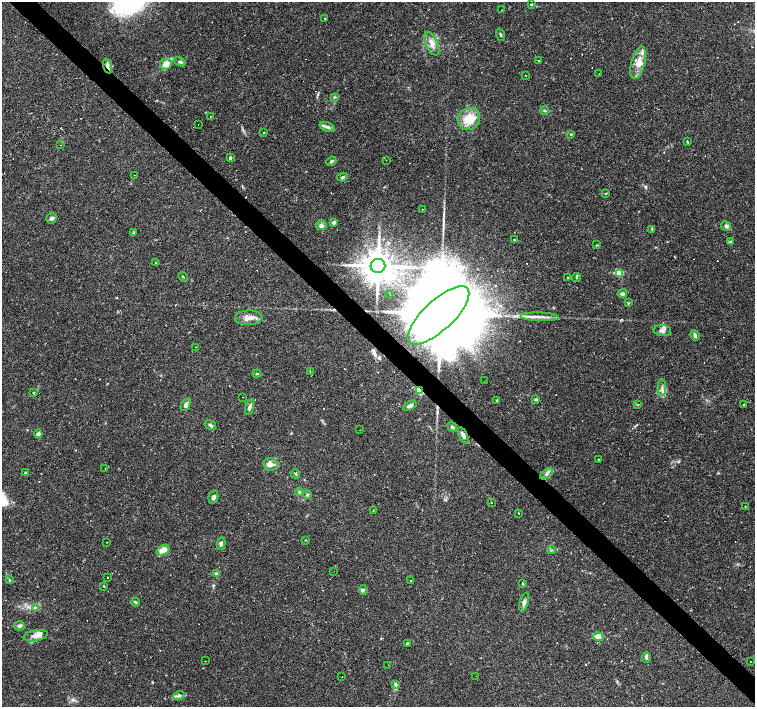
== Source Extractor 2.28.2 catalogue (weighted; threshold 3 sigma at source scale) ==
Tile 6 of 4 x 4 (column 2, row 2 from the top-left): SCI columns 1506-3010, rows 2973-4381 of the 6021 x 6009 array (HDU 1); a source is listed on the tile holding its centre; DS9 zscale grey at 2 x 2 block average (1 PNG px = mean of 2 x 2 image px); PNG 757 x 709 px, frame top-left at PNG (2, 2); each listed source drawn as its Kron ellipse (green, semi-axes under 4 px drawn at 4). Shown black and unused: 4% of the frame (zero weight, under 2 of 3 exposures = <1% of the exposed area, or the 3 px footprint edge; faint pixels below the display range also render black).
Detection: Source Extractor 2.28.2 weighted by HDU 2 'WHT'; one run over the whole footprint, this tile lists its part. Background 0.0388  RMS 0.0031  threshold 0.0141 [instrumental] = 3 sigma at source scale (4.5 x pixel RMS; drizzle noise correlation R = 1.50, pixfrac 1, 0.0396/0.0396 arcsec/px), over >= 5 px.
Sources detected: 165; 1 inside a brighter object's white glare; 43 cosmic-ray / hot-pixel residue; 1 long thin detection or spike segment (spike, bleed or trail) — neither listed nor drawn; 7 inside a brighter listed object's ellipse — not listed separately; the other 113 listed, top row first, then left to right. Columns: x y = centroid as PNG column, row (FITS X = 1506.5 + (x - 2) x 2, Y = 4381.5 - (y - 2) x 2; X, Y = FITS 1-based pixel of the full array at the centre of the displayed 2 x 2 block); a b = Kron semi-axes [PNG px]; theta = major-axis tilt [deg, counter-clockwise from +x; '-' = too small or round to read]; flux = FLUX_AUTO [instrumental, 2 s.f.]
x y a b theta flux
531 4 3 3 - 0.79
501 10 2 2 - 0.24
325 18 2 2 - 0.4
501 35 6 3 -69 1.1
432 43 13 6 -65 6.1
539 60 2 2 - 0.91
180 62 6 4 -21 1.5
638 63 17 6 75 8.3
166 64 6 5 - 8.1
107 66 8 3 -72 2.7
599 74 2 2 - 0.27
526 75 2 2 - 0.37
335 97 4 3 - 0.77
545 111 4 3 - 0.98
210 116 2 2 - 0.31
469 119 12 10 43 16
198 124 2 2 - 1.3
327 127 8 4 -20 2.5
264 133 2 2 - 0.48
571 134 3 3 - 0.66
687 142 3 2 - 0.55
60 145 2 2 - 0.21
230 158 3 3 - 1.6
386 160 2 2 - 0.64
331 161 5 3 - 1.2
135 175 2 2 - 0.27
342 177 5 3 - 1.4
606 193 3 2 - 0.41
422 209 2 2 - 0.66
51 218 5 5 - 1.8
334 222 3 2 - 3.4
321 225 5 5 - 2.7
726 226 5 4 - 2.4
652 229 4 3 - 0.61
134 233 4 3 - 0.74
514 239 2 2 - 0.63
730 242 4 4 - 0.85
597 245 3 2 - 0.41
156 263 3 2 - 0.45
378 266 7 7 - 1900
619 273 4 3 - 15
183 277 5 2 - 0.67
568 277 2 2 - 1.1
576 278 4 3 - 0.93
622 294 5 3 - 2.2
390 295 2 2 - 0.47
628 303 3 3 - 0.54
438 315 40 15 43 28000
540 317 19 3 -2 4.8
249 318 14 7 2 6.1
662 331 8 5 -4 3.3
695 335 5 3 - 1.9
195 347 2 2 - 0.26
310 372 2 2 - 0.26
257 374 4 3 - 0.74
484 381 2 2 - 1.5
662 388 8 3 88 2
419 390 4 2 - 31
33 392 3 2 - 0.45
243 397 2 2 - 0.59
536 399 4 3 - 1.3
497 400 3 2 - 0.71
638 404 3 2 - 0.4
744 404 2 2 - 0.5
186 405 6 4 63 2.3
410 406 7 4 31 2.6
249 407 8 4 75 2.1
210 425 6 3 -33 1.5
452 427 5 3 - 1.3
359 430 2 2 - 0.79
38 434 4 4 - 2.3
463 435 8 3 -66 2.7
598 459 2 2 - 0.45
271 465 7 6 - 4.9
105 468 2 2 - 0.29
25 473 2 2 - 2
295 474 5 2 - 0.66
546 474 7 3 36 2
299 492 4 3 - 0.91
307 495 4 4 - 1.1
213 497 7 4 75 1.7
491 503 2 2 - 0.67
745 506 2 2 - 0.34
373 511 3 2 - 0.42
518 513 2 2 - 0.39
305 540 3 2 - 0.36
107 542 2 2 - 0.48
221 544 6 4 79 2.5
163 550 7 4 33 8.9
552 550 4 2 - 0.66
334 571 2 2 - 0.56
216 574 3 3 - 1.4
107 577 2 2 - 0.35
9 580 3 2 - 0.53
410 581 2 2 - 1
522 584 3 2 - 0.53
104 586 3 2 - 0.52
363 590 4 4 - 1.1
136 602 4 3 - 0.81
524 602 10 4 72 2.5
36 608 4 3 - 1
19 626 6 4 -5 1.9
36 636 12 5 11 4.6
598 637 5 4 - 9.3
407 644 3 3 - 1.4
646 657 5 4 - 1.4
205 661 2 2 - 0.43
750 661 2 2 - 0.44
388 665 2 2 - 0.33
342 676 2 2 - 0.71
476 676 2 2 - 0.42
396 684 4 3 - 1.6
179 695 6 4 15 1.9
Overlapping masked pixels (flux is a lower limit): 5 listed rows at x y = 107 66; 378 266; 438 315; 419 390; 463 435
Diffuse or blended objects may show on this block-average render without a row.